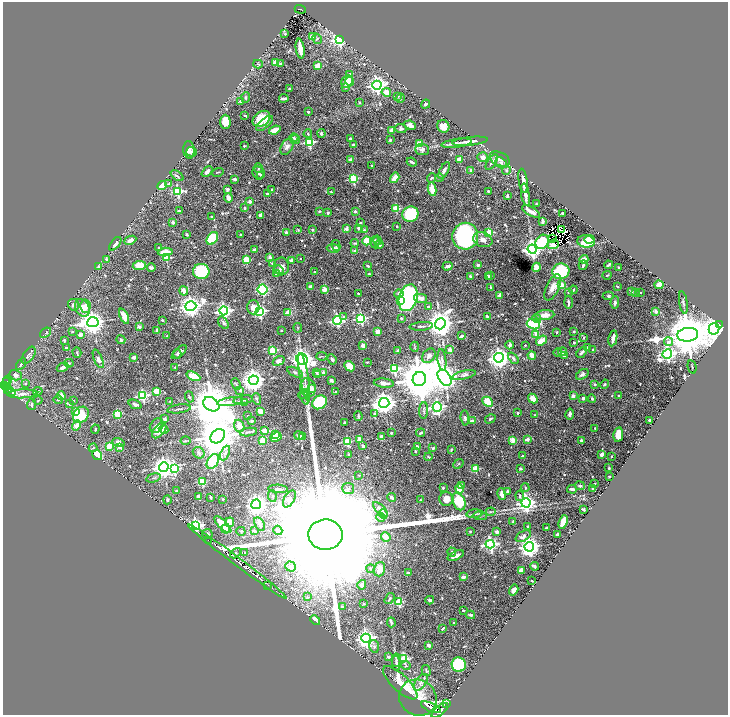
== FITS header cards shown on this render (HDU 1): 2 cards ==
NAXIS1  =                 1451
NAXIS2  =                 1425

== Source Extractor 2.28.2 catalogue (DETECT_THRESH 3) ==
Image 1451 x 1425 px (HDU 1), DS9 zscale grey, zoomed out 1/2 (1 PNG px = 2 x 2 image px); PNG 730 x 717 px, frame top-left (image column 2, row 1425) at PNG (3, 2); each listed source drawn as its Kron ellipse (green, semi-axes under 4 px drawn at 4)
Background 0.451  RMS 0.013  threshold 0.0376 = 3 sigma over >= 5 px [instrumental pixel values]
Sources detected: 725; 35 cannot appear on this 1/2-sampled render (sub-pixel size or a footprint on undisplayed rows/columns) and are neither listed nor drawn; of the other 690, the 500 brightest by FLUX_AUTO listed and drawn (190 fainter detections omitted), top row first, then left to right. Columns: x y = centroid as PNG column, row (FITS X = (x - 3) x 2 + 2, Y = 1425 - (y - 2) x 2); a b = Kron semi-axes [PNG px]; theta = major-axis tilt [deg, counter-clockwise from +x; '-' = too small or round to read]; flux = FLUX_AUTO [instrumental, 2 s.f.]
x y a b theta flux
300 9 5 2 - 150
285 34 4 3 - 2.1
312 37 3 2 - 30
317 39 5 4 - 4.1
339 39 4 3 - 520
300 49 10 3 -82 36
275 62 3 3 - 23
258 64 5 3 - 2.6
280 64 4 3 - 3.9
318 66 4 3 - 24
350 74 2 2 - 7.8
350 81 4 3 - 19
347 82 7 5 57 28
377 85 4 4 - 880
346 87 4 3 - 3.5
290 89 3 2 - 6.6
386 92 5 4 - 20
398 96 2 2 - 3.6
246 98 5 3 - 2.7
284 98 5 2 - 9.3
400 98 4 3 - 3.1
240 101 3 2 - 4
359 103 3 3 - 2.5
426 104 5 3 - 4.2
308 112 2 2 - 7.8
245 116 3 2 - 3.3
261 119 9 7 36 62
225 122 7 5 -88 36
264 123 10 4 39 10
410 125 6 4 -24 10
443 126 6 6 - 17
401 129 5 4 - 6
275 130 6 3 20 27
391 130 3 2 - 23
321 133 4 4 - 4.1
308 134 4 3 - 3
294 138 4 4 - 4.6
350 138 2 2 - 4.1
295 139 5 4 - 4.3
390 140 2 2 - 7.7
470 141 18 3 7 14
309 142 3 3 - 230
457 143 15 3 8 11
419 144 3 2 - 35
353 145 2 2 - 22
244 146 2 2 - 7
287 147 9 5 59 9.7
189 150 8 5 -86 8.9
422 150 7 5 -5 8.3
192 152 5 4 - 4.9
483 157 5 5 - 9.6
351 159 3 2 - 8.5
460 159 2 2 - 42
500 159 10 6 -25 11
412 162 5 2 - 8
492 162 9 4 57 9
501 163 6 5 - 6
371 165 2 2 - 4.6
258 168 5 3 - 3.4
444 170 9 4 61 9.5
471 170 2 2 - 17
506 170 4 4 - 4.6
207 172 6 3 43 12
217 172 6 2 14 2.3
259 173 7 6 - 5.7
261 175 4 3 - 2
177 176 7 3 -36 3.8
395 178 6 3 57 26
431 178 5 3 - 3.1
439 178 4 2 - 2.7
235 179 3 2 - 4.7
353 179 3 3 - 170
523 181 12 2 -81 13
169 184 4 3 - 3.2
162 186 5 3 - 52
227 189 4 3 - 4.2
271 189 3 2 - 2
432 189 6 4 -80 37
488 191 3 3 - 2.4
178 192 4 3 - 210
331 192 4 2 - 2.3
267 194 4 3 - 6
525 195 11 3 -80 11
507 196 3 2 - 6
228 198 5 3 - 20
250 202 3 3 - 9.3
537 204 3 2 - 2.2
245 208 2 2 - 9.4
396 209 3 3 - 92
179 211 3 2 - 4.6
319 211 2 2 - 2.7
355 211 2 2 - 9.6
531 211 10 3 -30 18
328 213 2 2 - 8.2
562 213 2 2 - 6.7
410 214 8 7 - 140
260 215 3 2 - 16
211 217 2 2 - 2.5
173 222 2 2 - 16
543 222 4 2 - 11
360 223 4 2 - 2.3
397 227 3 2 - 2.1
358 228 2 2 - 13
346 229 2 2 - 20
298 230 4 2 - 2.2
312 230 3 2 - 3.2
364 230 4 3 - 2.4
562 230 2 1 - 3.9
286 232 3 2 - 6.3
489 233 3 3 - 140
187 235 3 2 - 2.8
240 235 3 2 - 2.4
465 236 13 13 - 320
212 238 7 5 54 120
553 239 4 2 - 6
589 239 5 4 - 19
130 240 6 3 26 13
378 240 4 3 - 3.1
483 240 10 7 -21 16
367 241 4 4 - 43
586 241 8 6 -7 75
375 242 6 3 -87 11
542 242 7 6 - 110
355 243 4 3 - 2.9
115 244 8 4 51 8.8
379 244 4 3 - 9.7
553 244 5 4 - 18
336 245 5 3 - 5.1
158 248 2 2 - 3.6
333 248 6 3 -10 12
532 249 4 4 - 1200
254 250 4 3 - 6.5
355 251 2 2 - 13
165 252 7 3 6 28
270 257 2 2 - 34
167 258 3 3 - 81
300 258 2 2 - 2.7
106 259 4 3 - 3.4
584 259 4 3 - 27
246 260 3 3 - 90
291 261 4 3 - 10
272 263 3 3 - 3.4
139 265 6 4 5 48
478 265 2 2 - 27
583 265 5 3 - 5.1
608 265 4 2 - 3.7
281 266 9 7 -87 15
368 266 2 2 - 8.5
447 266 5 3 - 8.7
99 267 3 3 - 3.2
536 267 5 4 - 17
619 267 2 2 - 2
151 268 4 3 - 9.8
278 270 5 3 - 7
561 271 8 8 - 130
201 272 8 7 - 150
315 272 2 2 - 6.8
276 274 4 3 - 10
369 274 4 3 - 3.7
490 275 2 2 - 2.5
607 275 4 2 - 2.4
470 276 3 3 - 4
488 276 3 3 - 7.9
561 285 4 3 - 30
659 285 4 3 - 8.3
310 286 3 3 - 4.5
617 286 3 2 - 2.9
491 287 2 2 - 4.5
553 287 14 6 65 18
263 289 5 5 - 200
324 289 2 2 - 45
573 290 4 3 - 3.4
184 291 4 3 - 18
631 291 4 3 - 3.3
568 292 3 3 - 2.4
635 292 2 2 - 8.2
358 293 2 2 - 5.3
640 293 2 2 - 4.8
399 294 4 4 - 8.6
499 295 3 2 - 26
608 296 6 3 2 3.6
408 298 14 9 74 420
421 298 7 3 -12 20
400 301 4 3 - 10
568 302 6 2 -89 7.1
683 302 11 2 -81 3.8
615 303 6 3 88 6.6
74 305 6 5 - 6.1
85 306 6 5 - 15
191 306 6 4 20 1700
253 307 7 6 - 32
428 307 3 3 - 5.7
82 308 9 7 -61 20
224 311 4 4 - 790
260 311 4 4 - 450
656 311 2 2 - 24
288 313 4 3 - 41
545 315 9 5 6 22
124 316 8 4 -66 22
344 316 3 3 - 2.3
488 316 4 2 - 7.5
361 318 4 3 - 230
401 318 2 2 - 4.8
537 319 5 4 - 5.1
162 320 2 2 - 5.3
337 320 4 4 - 390
93 322 6 5 - 2300
223 323 7 4 -55 7.4
440 324 6 5 - 3500
533 324 7 5 -17 230
719 325 4 2 - 180
421 326 12 3 4 5.6
139 327 2 2 - 18
298 328 4 3 - 2.1
714 329 6 5 - 2200
157 330 2 2 - 17
281 330 2 2 - 6.6
377 331 3 3 - 18
72 332 3 2 - 2.2
557 332 2 2 - 4
574 332 3 3 - 3
45 333 6 3 39 3.6
536 334 3 2 - 30
80 335 4 3 - 13
688 335 10 6 7 14000
167 336 2 2 - 3.9
461 336 3 2 - 7
584 337 3 2 - 2.6
613 338 8 3 79 14
64 340 2 2 - 5.5
121 340 5 3 - 3.8
541 341 6 3 35 39
669 342 4 4 - 8.5
574 343 3 2 - 3.1
363 345 3 3 - 16
510 345 4 3 - 8.8
525 345 2 2 - 2.1
415 347 5 2 - 2.1
587 347 2 2 - 2.1
66 348 2 2 - 6.2
450 350 3 3 - 12
593 350 4 3 - 2.5
272 351 3 3 - 120
398 351 4 3 - 10
179 352 9 3 42 6.8
562 352 4 3 - 8.9
582 352 6 3 48 7.2
77 353 5 3 - 3.6
558 353 4 3 - 2.3
177 354 5 4 - 4.2
667 354 5 4 - 740
29 355 10 5 56 9
532 355 4 3 - 24
564 355 3 3 - 5.7
322 356 5 2 - 2
429 356 8 6 50 11
133 357 3 2 - 12
499 358 5 4 - 1800
513 358 6 4 -50 5.5
98 359 10 4 -67 12
302 359 6 5 - 2000
332 359 5 3 - 5.6
442 360 11 3 -83 6.4
279 361 6 4 32 11
367 362 3 1 - 2.3
69 363 4 3 - 2.6
21 364 6 4 59 4.2
349 366 6 4 -42 34
63 367 6 3 27 11
175 367 2 2 - 3.4
692 367 7 2 -77 2
394 369 4 3 - 220
295 372 9 3 -28 6.1
317 372 4 3 - 3.1
323 372 2 2 - 17
582 374 7 4 35 7.2
15 375 6 5 - 12
318 375 3 3 - 3
464 375 12 3 14 6.2
193 376 7 4 -24 45
304 377 24 3 -80 19
445 378 9 5 -55 3700
419 379 7 6 - 12000
8 380 5 2 - 29
254 380 5 5 - 2300
331 380 4 3 - 5.9
6 382 2 1 - 21
384 383 10 4 -6 14
26 384 4 3 - 2
236 384 6 3 -66 3
595 384 4 3 - 2.6
605 384 5 3 - 2.8
4 386 4 2 - 310
7 387 4 2 - 81
308 388 9 7 -79 21
311 388 3 2 - 40
8 390 2 1 - 83
240 390 2 2 - 6.3
38 391 5 3 - 2.9
157 391 3 3 - 53
11 392 5 2 - 170
336 392 4 3 - 2.8
22 394 15 4 3 13
303 394 5 4 - 4.6
618 395 2 2 - 3.5
61 396 4 3 - 15
143 396 4 3 - 270
573 396 2 2 - 28
189 397 5 3 - 3.3
305 398 7 4 -68 6.9
583 398 3 3 - 7
256 399 6 3 -70 3.1
533 399 5 4 - 30
592 399 4 4 - 2.6
38 400 4 3 - 2.8
58 400 5 3 - 2.6
243 400 10 3 9 4.8
73 401 2 2 - 2.9
170 401 2 2 - 2.7
230 402 13 4 8 17
320 402 8 6 37 160
488 402 6 4 -46 58
245 403 3 2 - 2
384 403 5 5 - 2000
70 404 2 2 - 4.6
135 404 7 3 -22 8
211 404 9 6 -36 12000
31 405 5 4 - 4.8
437 407 5 4 - 560
179 409 12 2 8 4.4
424 410 8 3 88 3.8
75 411 4 3 - 30
260 411 4 3 - 23
374 413 3 3 - 3.6
518 413 2 2 - 7.5
117 414 3 3 - 88
570 414 5 3 - 7.1
81 415 9 7 50 99
534 415 3 3 - 2
247 416 2 2 - 5.5
358 416 5 2 - 2.8
465 418 7 4 -83 5
164 419 2 2 - 23
490 419 6 3 31 3.8
649 420 2 2 - 3.2
252 421 2 2 - 18
472 421 4 3 - 11
344 422 3 2 - 2.7
77 425 5 3 - 18
157 426 8 6 51 10
239 426 6 5 - 18
595 428 2 2 - 2
95 429 4 2 - 2.7
163 429 5 3 - 5.9
159 431 9 5 48 26
265 431 3 2 - 38
248 432 9 3 7 4.2
391 433 3 2 - 2.4
421 433 4 2 - 4.1
275 435 3 3 - 63
618 435 7 4 80 35
218 436 8 6 43 11000
299 436 5 3 - 6.8
276 437 6 3 28 41
302 437 4 3 - 24
381 437 4 3 - 9.3
360 439 3 3 - 24
527 439 2 2 - 24
262 440 3 3 - 34
513 440 3 2 - 52
581 440 3 2 - 7.1
185 441 5 2 - 2.4
347 441 3 3 - 100
118 442 6 4 -18 12
109 446 3 3 - 45
363 446 4 3 - 4.4
417 446 4 3 - 4
120 447 4 3 - 15
93 448 4 3 - 3
433 448 3 3 - 4.3
451 450 4 2 - 2.2
415 451 2 2 - 3.2
199 453 6 5 - 6.5
225 453 8 4 66 7.6
601 454 3 2 - 13
97 455 5 4 - 63
349 455 2 2 - 3.8
523 456 3 2 - 4
611 456 2 2 - 2.1
428 457 4 2 - 2.4
213 461 8 5 59 450
458 464 6 2 42 2.1
164 467 5 4 - 1900
609 468 2 2 - 2.5
174 469 4 3 - 200
475 469 3 3 - 76
520 469 4 2 - 3.3
359 475 3 3 - 2
609 476 2 2 - 2.4
153 478 7 2 15 3.3
202 481 3 3 - 100
594 484 3 2 - 2.6
461 485 3 3 - 3.8
580 486 5 3 - 4.9
443 488 2 2 - 2.8
525 488 4 3 - 2.6
278 489 10 3 -3 8.7
348 489 6 5 - 6.8
459 489 4 4 - 49
572 489 5 2 - 9
593 489 3 3 - 6.5
177 491 3 2 - 5.7
507 492 4 3 - 4.1
502 494 6 3 -79 12
272 496 6 3 -85 4.2
520 496 5 3 - 3.7
198 497 3 3 - 5.2
210 497 3 2 - 2.9
392 497 4 3 - 6.4
223 499 3 3 - 2.2
289 499 9 5 62 12
446 499 7 7 - 26
167 500 4 3 - 3.5
421 500 3 2 - 2
459 502 9 6 -66 90
526 503 4 4 - 940
256 504 5 5 - 1400
584 509 3 2 - 3.1
380 510 10 4 -46 14
491 512 4 2 - 2.5
383 514 5 4 - 6.6
475 514 8 2 6 4.2
480 516 7 2 -1 3.6
381 517 4 4 - 8.3
230 522 5 3 - 17
513 522 3 2 - 2.4
563 522 7 3 71 57
259 524 7 4 -61 10
223 525 11 4 -45 76
195 526 4 4 - 690
528 526 3 3 - 2.8
546 528 2 2 - 4.6
226 529 5 4 - 24
278 530 5 4 - 12
241 531 4 3 - 2.9
254 531 2 2 - 13
470 531 2 2 - 2.6
497 532 3 2 - 6.3
207 534 5 5 - 5.7
558 534 3 2 - 5
325 535 17 15 -2 320000
523 536 8 5 31 12
386 537 5 4 - 15
208 540 2 1 - 25
490 544 4 4 - 550
529 547 5 4 - 1600
452 552 4 3 - 4.7
235 553 6 4 45 3.8
245 553 3 2 - 2.4
456 555 8 3 23 15
237 562 61 2 -37 4300
290 566 5 5 - 5.2
534 566 4 3 - 4
371 569 4 3 - 3.9
379 569 7 5 73 23
521 570 4 3 - 15
408 573 4 3 - 5.3
463 577 4 3 - 6.9
532 581 2 2 - 2
268 585 2 1 - 14
362 585 5 3 - 11
514 590 6 4 58 12
308 597 4 3 - 2.2
390 599 6 3 57 4.3
430 600 4 3 - 5.2
399 602 3 3 - 120
364 604 4 3 - 2.2
342 607 3 2 - 3.6
463 610 2 2 - 4.2
471 615 4 3 - 3.9
315 620 5 2 - 30
391 622 5 3 - 4.8
454 623 2 2 - 4.5
443 628 4 2 - 2.4
366 638 4 4 - 1200
428 645 3 2 - 8.9
374 646 6 5 - 5.5
388 657 3 2 - 3.3
404 659 3 3 - 140
396 660 7 4 -87 5.4
396 663 7 3 -84 5.3
459 665 7 7 - 200
406 666 4 3 - 2.5
426 670 6 2 -75 2.6
421 682 9 5 53 10
400 683 22 8 -44 100
418 698 19 17 -34 33
446 703 3 2 - 44
431 707 11 4 -23 1200
440 710 10 4 41 2700
At the frame edge (FLAGS 8, measured only in part): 1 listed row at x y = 440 710
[190 fainter detections neither listed nor drawn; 35 sub-pixel or undisplayed-footprint detections neither listed nor drawn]